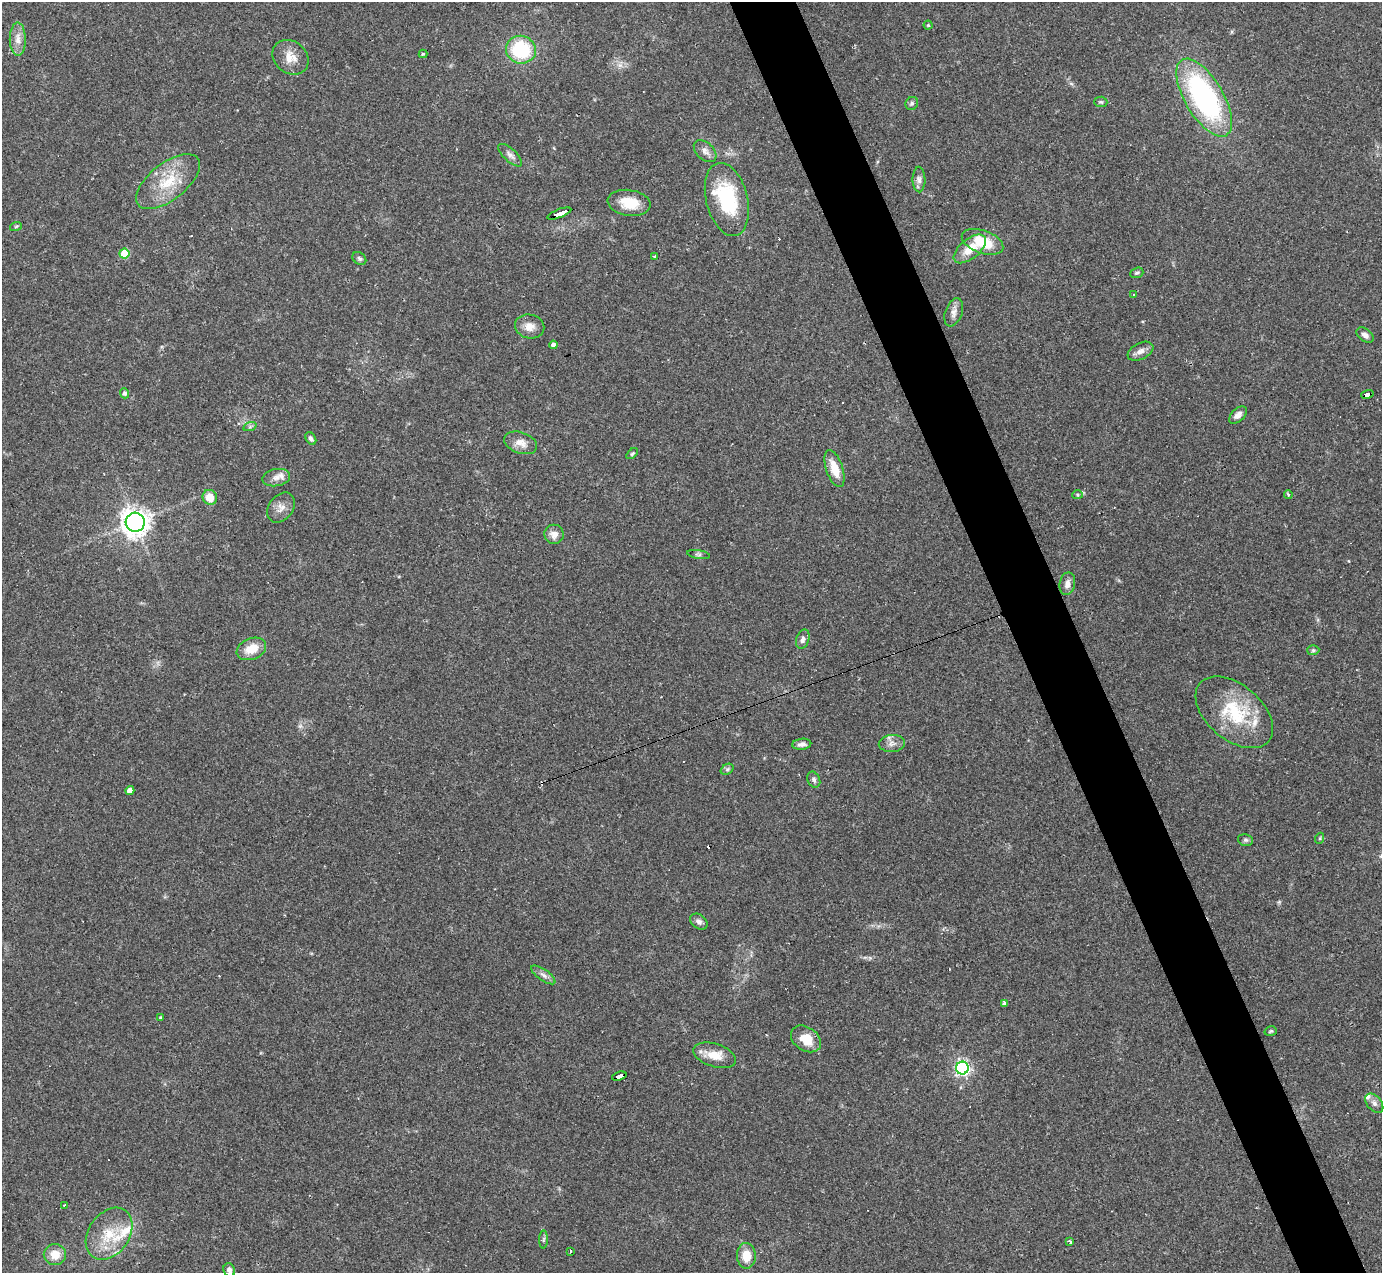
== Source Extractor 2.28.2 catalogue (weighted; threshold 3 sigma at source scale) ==
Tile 6 of 4 x 4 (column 2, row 2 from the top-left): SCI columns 1381-2760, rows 2819-4089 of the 5521 x 5508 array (HDU 1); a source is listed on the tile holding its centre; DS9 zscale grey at full resolution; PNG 1384 x 1275 px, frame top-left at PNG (2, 2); each listed source drawn as its Kron ellipse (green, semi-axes under 4 px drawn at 4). Shown black and unused: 5% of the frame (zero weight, under 2 of 3 exposures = <1% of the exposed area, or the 3 px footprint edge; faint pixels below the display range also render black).
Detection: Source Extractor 2.28.2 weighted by HDU 2 'WHT'; one run over the whole footprint, this tile lists its part. Background 0.0849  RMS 0.0059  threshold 0.0267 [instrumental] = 3 sigma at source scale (4.5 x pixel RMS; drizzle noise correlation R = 1.50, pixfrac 1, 0.05/0.05 arcsec/px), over >= 5 px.
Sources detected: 88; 9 cosmic-ray / hot-pixel residue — neither listed nor drawn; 5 inside a brighter listed object's ellipse — not listed separately; the other 74 listed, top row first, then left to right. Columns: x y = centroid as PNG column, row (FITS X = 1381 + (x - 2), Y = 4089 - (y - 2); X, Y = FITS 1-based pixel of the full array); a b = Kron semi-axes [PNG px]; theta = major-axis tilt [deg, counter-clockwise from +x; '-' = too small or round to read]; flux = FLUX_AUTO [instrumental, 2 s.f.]
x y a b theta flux
928 25 4 4 - 0.73
18 39 17 8 -89 5.4
521 50 15 13 -18 38
423 54 4 3 - 1.2
290 57 19 16 -39 8.2
1204 98 44 19 -60 120
1101 102 6 5 - 1
912 103 7 6 - 1.5
705 151 13 8 -43 3.2
510 155 15 6 -43 2.7
919 180 13 6 -89 2.4
168 182 38 18 38 22
727 199 37 21 -76 41
629 203 21 13 -8 13
559 213 12 3 20 83
16 226 6 3 19 0.64
983 242 22 11 -20 17
970 249 19 10 39 11
124 254 5 5 - 22
655 256 3 3 - 0.71
359 258 7 5 -38 1.3
1137 273 7 5 20 1.1
1133 294 2 2 - 0.45
954 312 15 8 69 3.5
530 326 15 12 -12 5.7
1365 335 9 6 -36 2.7
553 345 4 4 - 2.2
1140 351 14 8 26 3.5
125 393 5 4 - 1.6
1367 394 6 3 13 39
1238 415 11 6 43 2.8
250 426 7 4 20 1.1
311 439 7 5 -59 1.7
521 443 17 10 -19 5.9
632 454 7 4 43 0.88
835 469 19 8 -71 9.9
276 478 14 8 11 4.3
1288 494 4 3 - 0.93
1077 495 5 4 - 0.81
210 497 7 7 - 9
281 508 16 12 53 5
135 522 9 9 - 590
554 534 9 9 - 4.2
699 554 11 4 -8 1.3
1067 584 11 7 78 3.6
803 639 10 6 72 2.4
251 649 15 10 23 10
1313 650 6 5 - 1.1
1234 712 45 27 -40 38
892 743 13 8 4 3.4
802 744 9 5 6 2.6
727 769 7 5 31 1.2
814 780 8 6 -65 1.7
130 790 4 4 - 6
1320 838 5 3 - 0.6
1245 840 7 5 -15 1.3
699 922 9 7 -38 2.4
543 975 14 5 -35 2.7
1004 1003 4 3 - 4.4
161 1018 4 3 - 1.4
1271 1031 6 4 16 0.87
806 1039 16 11 -34 11
715 1055 22 11 -18 9.4
962 1068 6 6 - 170
619 1076 7 4 18 51
1374 1103 11 7 -51 2.6
64 1205 3 2 - 0.87
109 1234 28 20 55 21
543 1239 9 4 89 1.1
1070 1242 4 3 - 1.4
570 1251 3 3 - 2.2
55 1255 11 10 - 8.2
746 1256 13 9 -88 9.8
229 1270 7 5 -70 2.4
Overlapping masked pixels (flux is a lower limit): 3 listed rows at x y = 559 213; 1367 394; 619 1076
Isophote crosses this tile's border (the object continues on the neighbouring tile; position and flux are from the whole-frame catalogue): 1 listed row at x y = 229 1270